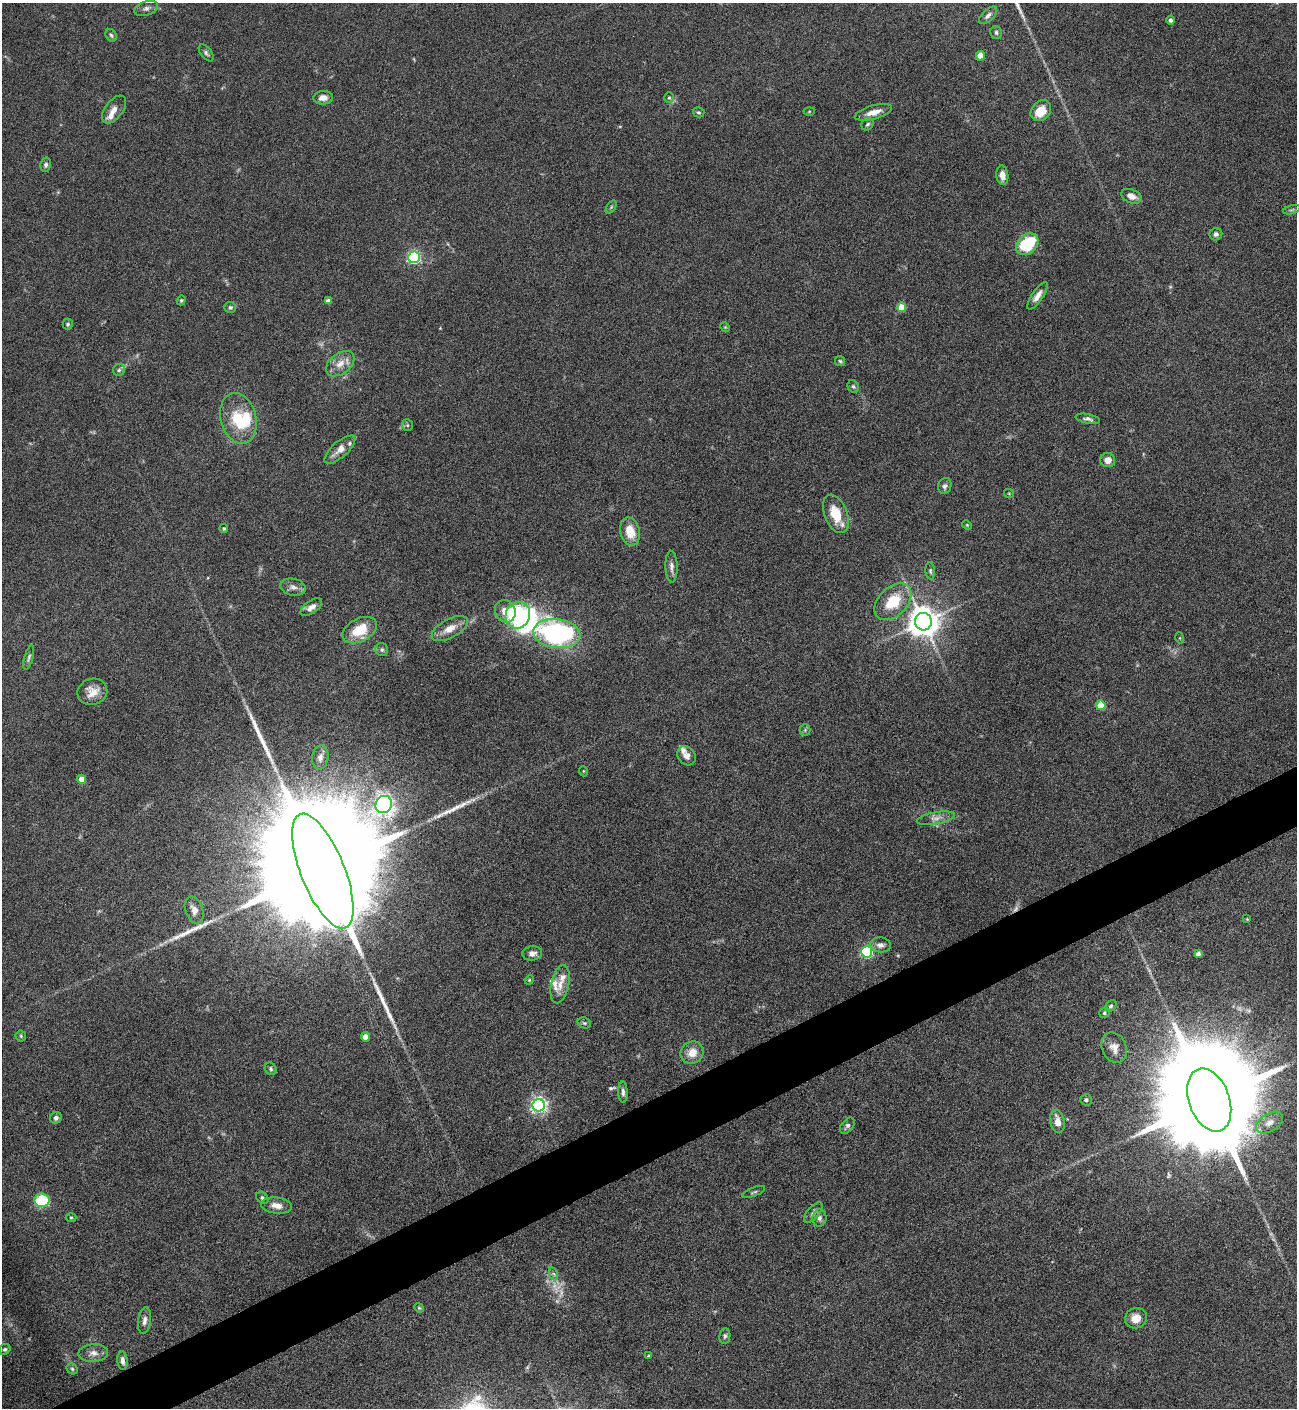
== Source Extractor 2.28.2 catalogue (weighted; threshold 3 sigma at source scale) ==
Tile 7 of 4 x 4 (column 3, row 2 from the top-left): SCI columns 2743-4037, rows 2815-4220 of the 5617 x 5627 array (HDU 1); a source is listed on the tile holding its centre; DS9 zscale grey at full resolution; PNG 1299 x 1410 px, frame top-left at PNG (2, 3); each listed source drawn as its Kron ellipse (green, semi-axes under 4 px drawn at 4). Shown black and unused: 4% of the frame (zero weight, under 4 of 8 exposures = <1% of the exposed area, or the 3 px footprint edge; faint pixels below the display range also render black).
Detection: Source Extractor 2.28.2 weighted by HDU 2 'WHT'; one run over the whole footprint, this tile lists its part. Background 0.0778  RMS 0.0045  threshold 0.0184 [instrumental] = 3 sigma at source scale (4.09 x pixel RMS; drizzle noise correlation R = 1.36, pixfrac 0.8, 0.05/0.05 arcsec/px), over >= 5 px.
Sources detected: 127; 3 too faint to see at this stretch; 2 inside a brighter object's white glare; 1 cosmic-ray / hot-pixel residue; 6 long thin detections or spike segments (spike, bleed or trail) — neither listed nor drawn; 5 inside a brighter listed object's ellipse — not listed separately; the other 110 listed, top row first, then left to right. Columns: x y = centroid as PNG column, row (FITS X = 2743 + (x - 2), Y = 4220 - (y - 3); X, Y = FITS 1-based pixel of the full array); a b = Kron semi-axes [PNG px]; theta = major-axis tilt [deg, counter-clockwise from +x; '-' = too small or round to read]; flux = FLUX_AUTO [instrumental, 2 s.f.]
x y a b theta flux
146 8 12 7 18 1.6
988 15 11 5 44 1.4
1171 20 4 4 - 1.4
996 33 6 5 - 0.86
111 35 7 5 -57 0.76
206 53 10 5 -52 1.1
980 56 4 4 - 6.5
323 98 10 6 4 2.7
669 98 5 4 - 0.58
114 110 16 8 52 3.2
809 111 5 3 - 0.37
1041 111 11 9 47 7.7
699 112 6 5 - 0.65
874 112 19 7 16 4.2
868 124 6 5 - 0.87
46 165 7 5 78 1.3
1002 175 9 6 -82 2.8
1131 196 10 6 -22 3.1
611 207 7 4 54 0.53
1292 210 9 3 13 0.67
1216 234 6 6 - 1.2
1027 244 12 9 42 27
414 257 6 6 - 69
1037 296 16 5 56 2.8
181 300 5 4 - 0.5
328 301 4 4 - 2.2
230 307 5 5 - 0.88
901 307 5 4 - 11
68 324 5 5 - 0.81
725 327 5 4 - 0.46
840 361 5 5 - 0.61
340 364 16 10 38 4.5
119 370 6 6 - 0.96
853 386 6 5 - 0.84
238 418 26 17 -75 15
1088 419 12 4 -12 1.4
407 425 6 5 - 0.68
340 450 19 7 41 4.3
1108 460 7 7 - 3.2
945 486 8 6 70 1.3
1009 494 5 3 - 0.36
836 514 20 11 -68 11
967 525 5 4 - 0.5
224 528 4 4 - 0.61
630 532 14 9 -76 7.9
671 567 16 6 -88 2.1
930 571 8 5 -85 0.79
293 587 13 8 -11 2.3
893 602 22 14 44 15
311 607 12 6 36 2.5
505 611 11 10 - 5.3
518 615 13 12 - 35
923 622 9 8 - 700
450 629 20 9 29 5.1
360 630 18 11 27 12
557 634 23 14 -7 90
1180 638 5 3 - 0.37
382 650 7 6 - 0.95
29 657 12 4 74 1.1
92 692 15 13 19 5.1
1101 705 5 4 - 13
805 730 5 5 - 0.63
686 756 10 8 -51 2.3
320 757 12 8 81 2.2
583 771 5 3 - 0.33
81 779 5 4 - 6
384 805 9 8 - 240
936 818 19 6 10 2.6
323 871 61 22 -68 40000
194 910 14 9 -69 3.2
1247 919 3 3 - 0.26
880 945 11 7 -3 2.3
867 952 5 5 - 56
532 953 10 7 7 2
1198 954 4 4 - 1.5
529 980 5 4 - 0.43
560 984 19 9 78 4.3
1111 1006 7 5 50 0.8
1104 1013 5 5 - 0.67
584 1023 7 5 -21 0.77
21 1036 5 5 - 0.57
365 1037 4 4 - 4.7
1114 1048 15 12 -67 3.8
692 1052 12 10 32 5.1
271 1069 6 5 - 0.79
623 1092 10 4 -87 1.2
1086 1100 6 5 - 1.2
1209 1100 33 20 -70 18000
539 1105 6 6 - 150
56 1118 6 5 - 1.3
1057 1122 12 7 -77 4.2
1269 1123 14 9 33 3.6
847 1126 9 5 50 1.1
754 1192 12 3 22 0.65
262 1198 7 5 -45 0.8
42 1200 8 7 - 29
276 1205 16 8 -7 3.3
813 1213 12 6 48 1.6
71 1217 5 3 - 0.44
819 1218 8 7 - 1.6
554 1274 7 4 -70 0.73
419 1308 5 4 - 0.48
1136 1318 11 10 - 5.1
145 1321 13 6 83 2
725 1336 8 5 79 0.93
5 1349 6 5 - 0.85
93 1353 15 9 4 2.9
649 1356 3 3 - 0.54
123 1361 9 5 -85 1.8
72 1369 6 5 - 0.68